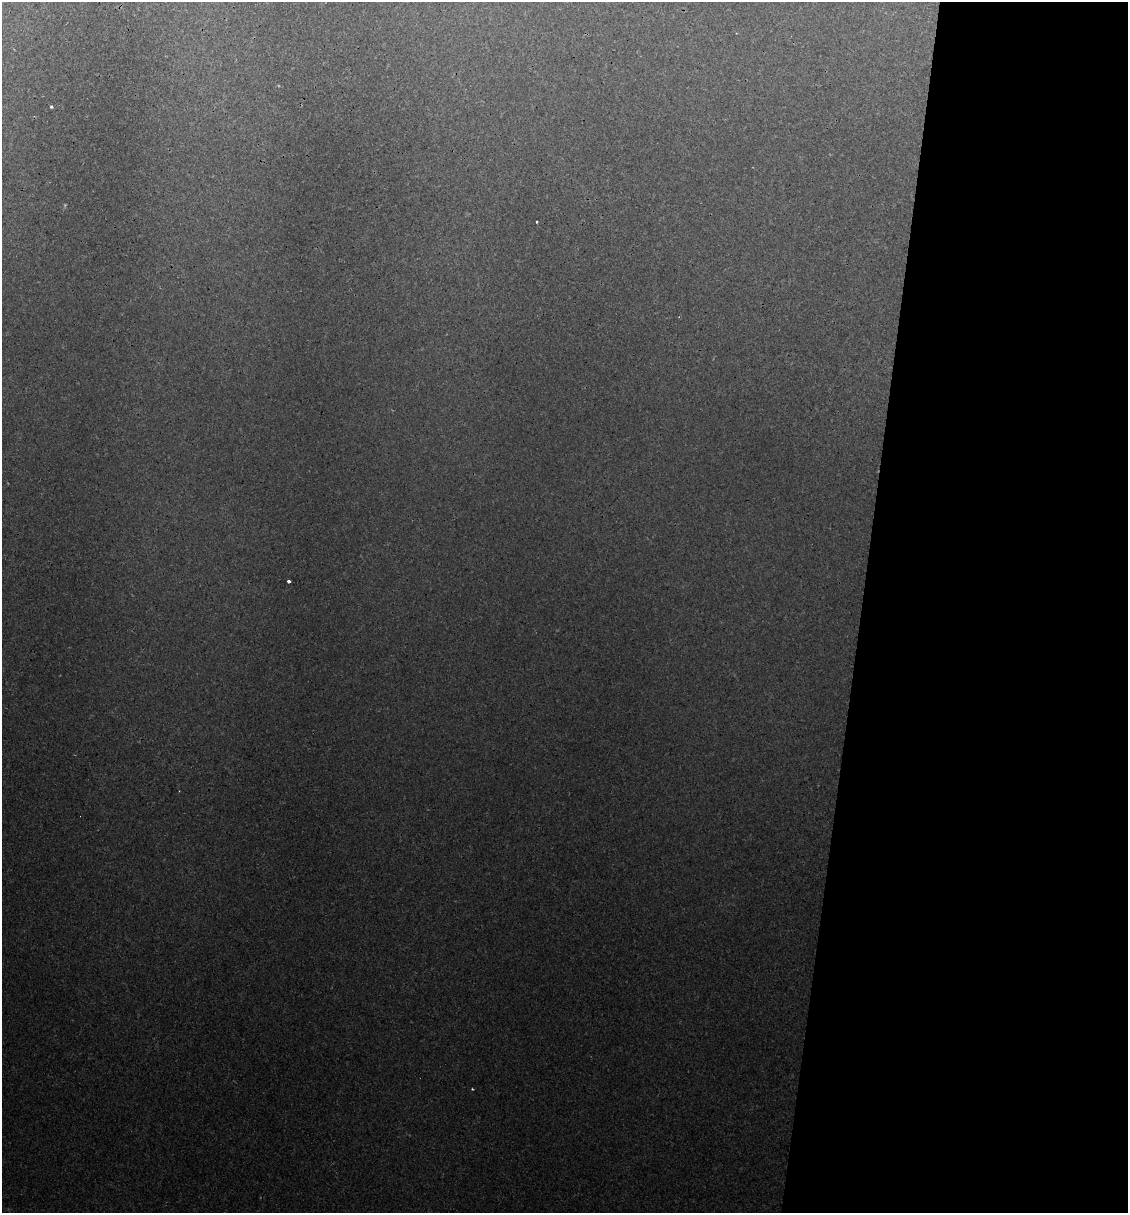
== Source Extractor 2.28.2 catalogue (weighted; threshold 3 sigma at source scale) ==
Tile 12 of 4 x 4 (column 4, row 3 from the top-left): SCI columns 3566-4691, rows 1271-2481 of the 4996 x 4970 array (HDU 1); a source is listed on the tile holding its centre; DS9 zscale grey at full resolution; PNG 1130 x 1215 px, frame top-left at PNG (2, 2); no overlay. Shown black and unused: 24% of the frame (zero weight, under 3 of 4 exposures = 8% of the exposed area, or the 3 px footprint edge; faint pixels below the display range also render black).
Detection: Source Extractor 2.28.2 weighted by HDU 2 'WHT'; one run over the whole footprint, this tile lists its part. Background 0.0181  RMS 0.0024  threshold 0.0108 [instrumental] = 3 sigma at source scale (4.5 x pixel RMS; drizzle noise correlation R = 1.50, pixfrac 1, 0.05/0.05 arcsec/px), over >= 5 px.
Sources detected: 4; all 4 listed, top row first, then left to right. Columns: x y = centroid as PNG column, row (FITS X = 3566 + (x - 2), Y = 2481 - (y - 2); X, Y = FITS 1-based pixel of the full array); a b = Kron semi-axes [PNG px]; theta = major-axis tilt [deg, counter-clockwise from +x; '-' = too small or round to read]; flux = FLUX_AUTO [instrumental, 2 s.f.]
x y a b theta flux
51 107 3 3 - 0.35
537 222 3 2 - 0.35
289 581 3 3 - 1.1
472 1089 3 3 - 0.22